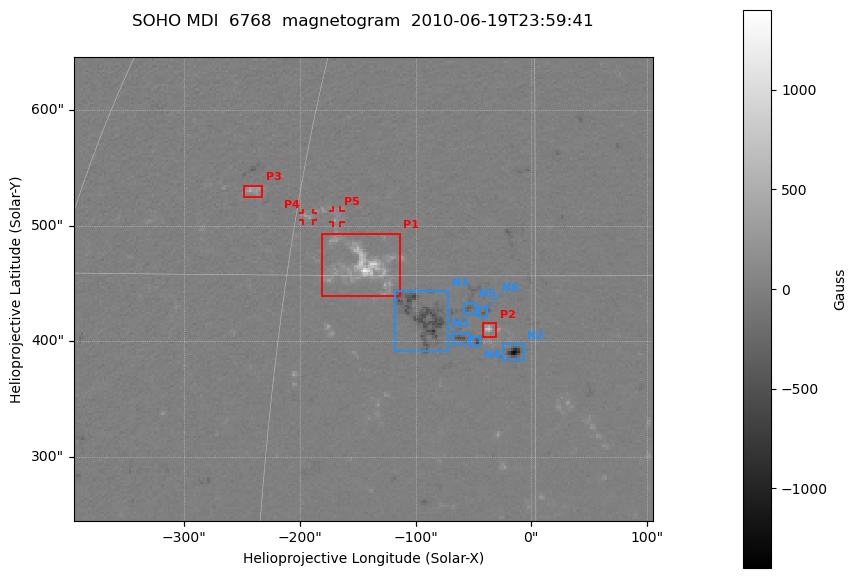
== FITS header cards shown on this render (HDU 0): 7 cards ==
TELESCOP= 'SOHO    '
DETECTOR= 'MDI     '
WAVELNTH=                 6768
DATE-OBS= '2010-06-19T23:59:41'
CTYPE1  = 'HPLN-TAN'
CTYPE2  = 'HPLT-TAN'
BUNIT   = 'Gauss   '

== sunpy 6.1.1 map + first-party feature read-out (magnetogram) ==
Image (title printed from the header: SOHO MDI  6768  magnetogram  2010-06-19T23:59:41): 252 x 202 px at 1.99 arcsec/px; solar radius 954 arcsec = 480 px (partial field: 6.9% of the solar disc is inside the frame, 98% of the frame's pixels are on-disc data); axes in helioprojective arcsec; data unit Gauss (BUNIT, on the colour bar)
Orientation: file roll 180 deg (from PC/CROTA): ROTATED to solar-north-up (sunpy Map.rotate, bilinear) for analysis and display; everything below refers to the rotated frame; the empty margins the rotation leaves inside the frame are drawn grey
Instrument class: MAGNETOGRAM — CONTENT/DPC_OBSR says magnetogram
Display: grey scale clipped to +-1400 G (the 99.5th-percentile rule alone would give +-306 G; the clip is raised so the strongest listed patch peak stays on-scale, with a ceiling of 1500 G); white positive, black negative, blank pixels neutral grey
Flux patches: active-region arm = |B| over 5 px >= 100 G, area >= 9 px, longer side >= 3 px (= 6 arcsec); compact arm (3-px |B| >= 300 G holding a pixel >= 400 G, >= 4 px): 5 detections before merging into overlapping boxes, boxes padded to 3 px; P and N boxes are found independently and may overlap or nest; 5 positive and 6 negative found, all listed = drawn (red P1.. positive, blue N1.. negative; 2 of them under ~7 arcsec drawn as corner ticks so the feature stays visible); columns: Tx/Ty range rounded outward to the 5 arcsec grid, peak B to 10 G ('>+1400(sat)' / '<-1400(sat)' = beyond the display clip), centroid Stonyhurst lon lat
Positive patches:
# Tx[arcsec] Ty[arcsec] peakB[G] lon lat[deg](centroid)
P1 -185..-110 440..495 +1240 -10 +31
P2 -45..-30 400..415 +840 -3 +27
P3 -250..-230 525..535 +560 -18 +35
P4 -200..-185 505..510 +360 -14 +34
P5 -175..-165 500..515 +190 -12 +34
Negative patches:
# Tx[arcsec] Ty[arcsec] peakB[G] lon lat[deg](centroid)
N1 -120..-70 390..445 -840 -7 +28
N2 -25..-5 380..400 -1300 -1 +26
N3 -70..-50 395..410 -560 -4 +26
N4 -55..-40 395..405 -650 -3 +26
N5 -60..-45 420..435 -330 -4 +28
N6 -45..-35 420..430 -380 -3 +28
Bipolar pairs (each listed P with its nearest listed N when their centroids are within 0.25 R_sun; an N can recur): P1-N1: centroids ~75 arcsec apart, P1 is north-east of N1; P2-N4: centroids ~25 arcsec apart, P2 is north-west of N4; P3-N1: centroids ~175 arcsec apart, P3 is north-east of N1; P4-N1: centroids ~125 arcsec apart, P4 is north-east of N1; P5-N1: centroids ~125 arcsec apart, P5 is north-east of N1